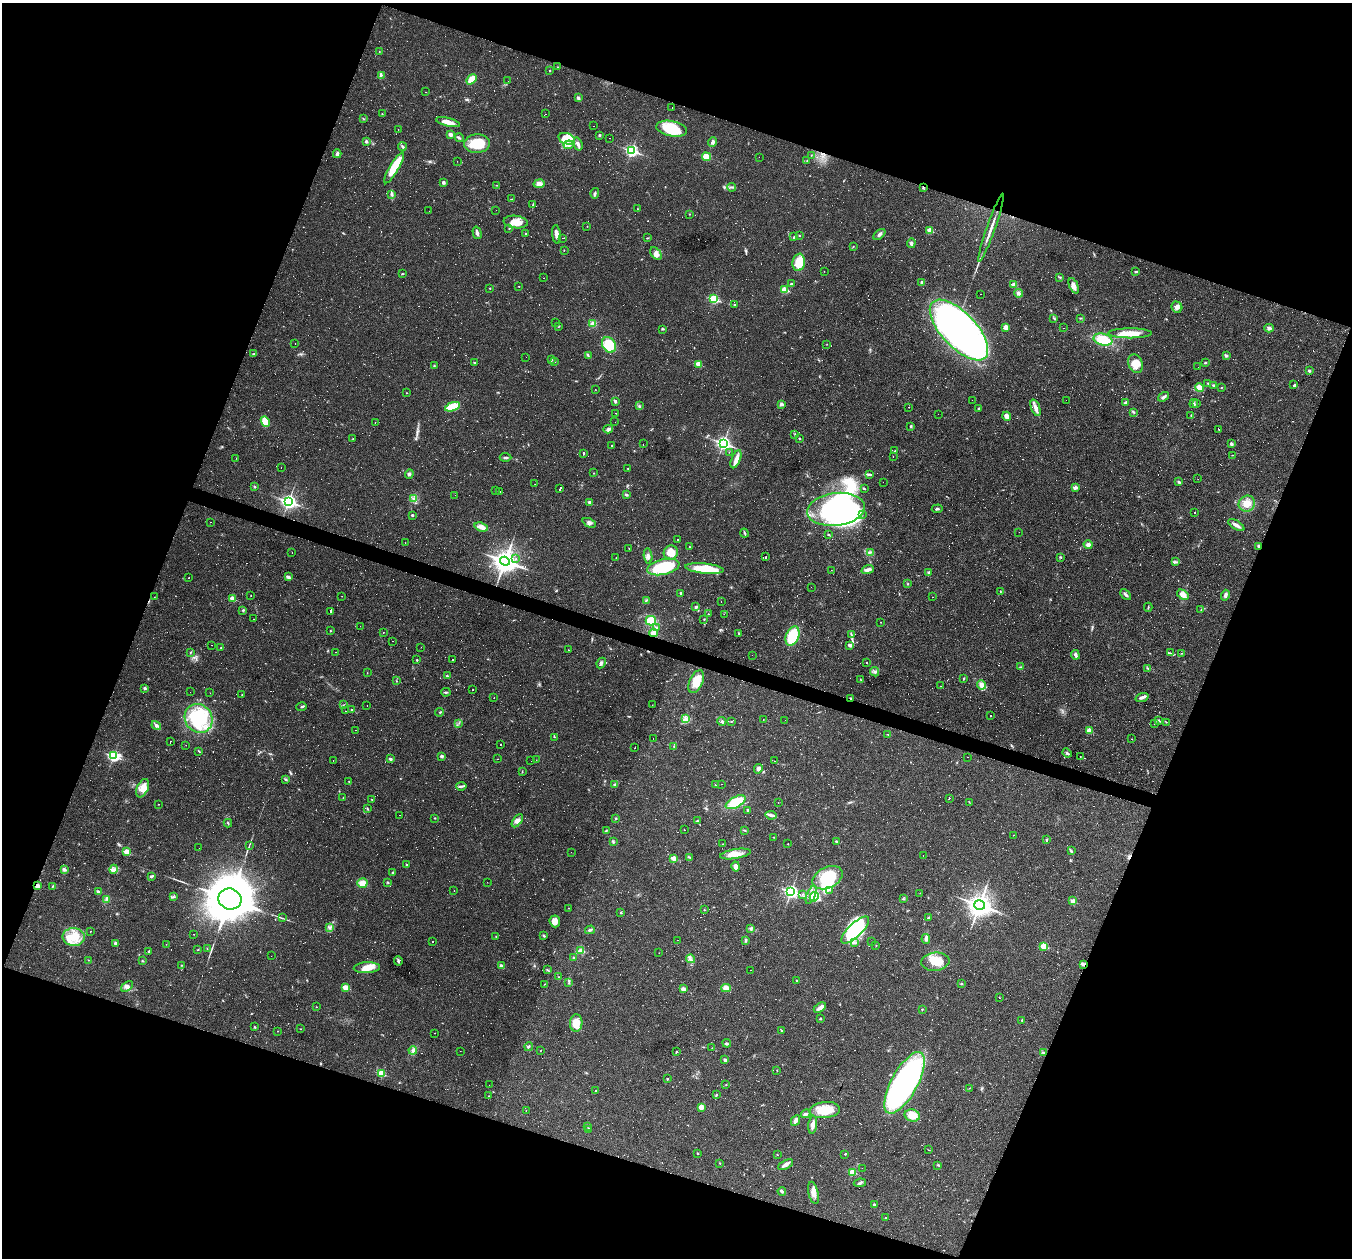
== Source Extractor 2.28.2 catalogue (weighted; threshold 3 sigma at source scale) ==
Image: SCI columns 1-5400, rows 262-5285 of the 5400 x 5416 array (HDU 1 of 3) = the unmasked area's bounding box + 8 px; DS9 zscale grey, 4 x 4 block average (1 PNG px = mean of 4 x 4 image px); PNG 1354 x 1260 px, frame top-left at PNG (2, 3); each listed source drawn as its Kron ellipse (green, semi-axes under 4 px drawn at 4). Shown black and unused: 40% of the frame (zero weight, under 2 of 3 exposures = <1% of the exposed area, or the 3 px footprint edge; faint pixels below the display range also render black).
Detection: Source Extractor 2.28.2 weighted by HDU 2 'WHT'. Background 0.0184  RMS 0.0042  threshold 0.0187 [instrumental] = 3 sigma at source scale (4.5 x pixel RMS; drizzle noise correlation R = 1.50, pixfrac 1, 0.05/0.05 arcsec/px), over >= 5 px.
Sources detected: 1479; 69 too faint to see at this stretch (4 x 4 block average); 7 inside a brighter object's white glare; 647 cosmic-ray / hot-pixel residue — neither listed nor drawn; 5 coinciding with a brighter row at this scale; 38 inside a brighter listed object's ellipse — not listed separately; of the other 713, all 500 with FLUX_AUTO >= 0.621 (the completeness limit of this list) listed and drawn (213 fainter detections not listed), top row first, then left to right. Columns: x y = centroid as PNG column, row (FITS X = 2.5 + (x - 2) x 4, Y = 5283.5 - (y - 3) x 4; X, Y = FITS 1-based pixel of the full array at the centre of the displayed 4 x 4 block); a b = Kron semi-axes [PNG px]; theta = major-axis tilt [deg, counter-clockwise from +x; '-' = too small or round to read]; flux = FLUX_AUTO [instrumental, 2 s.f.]
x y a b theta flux
379 51 2 2 - 0.93
558 67 2 2 - 1.1
550 70 2 2 - 1.3
381 75 3 3 - 3.6
471 79 6 3 51 29
508 81 2 2 - 0.86
425 92 2 2 - 3.2
578 98 3 3 - 5
672 107 2 2 - 2
382 114 2 2 - 1.3
545 114 2 2 - 0.7
363 118 2 2 - 1.1
448 122 12 3 -15 25
594 126 2 2 - 1.6
398 129 2 2 - 1.5
672 129 15 7 -11 96
450 134 3 2 - 10
599 135 3 2 - 2.8
459 138 4 2 - 3.3
609 138 2 2 - 0.64
567 139 8 5 -17 27
366 141 3 2 - 3.2
713 142 5 3 - 6.7
477 144 13 9 5 58
578 144 6 3 -73 8.4
569 145 5 4 - 8.7
402 147 4 2 - 3.9
632 151 3 2 - 420
337 154 4 3 - 5.9
811 155 2 2 - 1
706 157 4 3 - 32
759 157 2 2 - 1.1
807 160 2 2 - 1.3
457 161 2 2 - 1.4
394 168 18 4 59 62
443 182 3 2 - 5.7
539 184 6 4 11 15
497 185 2 2 - 0.74
732 187 4 2 - 2.9
923 187 3 2 - 2.6
595 193 5 2 - 3.8
392 194 3 3 - 3.9
512 199 2 2 - 1.1
533 205 4 2 - 2.4
637 209 2 2 - 0.73
496 210 2 2 - 1.6
429 211 2 2 - 0.86
689 214 2 2 - 1.9
516 222 12 6 -7 25
587 226 2 2 - 0.87
509 228 2 2 - 1.5
991 228 36 2 71 24
930 230 2 2 - 57
477 233 6 2 -75 9.3
525 233 2 2 - 1.3
556 234 9 3 -83 17
879 234 7 3 41 6.7
799 235 2 2 - 1.8
794 237 3 2 - 2.3
563 238 2 2 - 0.63
647 238 3 2 - 1.6
911 243 5 3 - 5.8
853 246 3 2 - 1.2
564 250 2 2 - 1
656 253 7 4 -53 11
799 262 9 6 80 49
824 271 2 2 - 0.74
1136 272 4 2 - 2.3
402 274 3 2 - 1.4
1060 277 2 2 - 1.3
544 278 2 2 - 14
922 282 4 3 - 5.9
791 284 2 2 - 2.1
1014 284 4 3 - 4.4
519 286 2 2 - 1.7
1074 286 8 4 -66 14
490 288 2 2 - 2.8
784 290 2 2 - 89
1018 293 4 3 - 5.9
981 294 2 2 - 1.1
714 299 2 2 - 200
735 305 3 2 - 1.9
1177 307 6 5 - 9.5
1054 318 3 2 - 1.9
1080 318 3 2 - 1.8
556 323 2 2 - 49
593 324 3 3 - 16
559 326 3 2 - 1.2
1006 327 4 3 - 14
1064 328 2 2 - 0.78
1269 328 5 4 - 6.4
662 329 2 2 - 1.3
959 330 38 17 -47 1300
1130 333 22 5 0 42
1103 339 9 6 -14 55
295 344 2 2 - 1.1
827 344 2 2 - 0.75
609 345 8 6 -60 66
253 354 3 2 - 2
588 356 3 2 - 1.8
1226 356 3 3 - 3.5
526 357 2 2 - 0.85
551 360 3 2 - 2.3
555 361 2 2 - 0.74
474 363 3 2 - 1.6
1205 363 2 2 - 2.6
698 364 2 2 - 59
1135 364 9 7 -71 32
434 365 2 2 - 1.6
1198 367 2 2 - 1.8
1309 371 2 2 - 11
1208 383 2 2 - 1.6
1214 385 3 2 - 5.3
1294 385 3 2 - 2.5
1222 387 2 2 - 1.4
1199 388 4 4 - 19
595 389 2 2 - 0.68
406 393 2 2 - 0.88
1164 397 6 3 35 6
972 400 2 2 - 0.64
1066 400 2 2 - 1.8
615 401 4 2 - 3.5
1126 403 3 3 - 8
1197 403 2 2 - 0.93
781 404 3 2 - 9.9
1194 404 4 2 - 3.2
640 406 4 2 - 1.9
452 407 8 3 20 73
909 407 2 2 - 3.3
979 408 3 2 - 3.7
1035 408 9 4 -71 12
1134 412 3 2 - 3.2
616 413 2 2 - 1
938 414 2 2 - 0.62
1191 415 2 2 - 1.2
1007 416 4 4 - 16
265 421 5 3 - 46
615 422 2 2 - 6.1
375 423 2 2 - 0.71
911 426 3 2 - 3.1
608 429 5 3 - 5.4
1219 429 2 2 - 100
795 435 2 2 - 1.1
799 438 2 2 - 1.9
353 439 3 2 - 1.2
723 443 3 2 - 710
643 444 2 2 - 8.8
1231 444 3 2 - 7
611 445 2 2 - 1.1
895 451 2 2 - 0.95
729 452 2 2 - 0.65
584 453 3 2 - 120
1232 455 2 2 - 1.1
505 457 6 2 -2 3.7
893 457 2 2 - 1.5
236 458 2 2 - 1.4
736 459 9 4 68 16
281 468 2 2 - 0.88
628 468 2 2 - 0.81
594 473 2 2 - 1.9
409 474 5 3 - 4.4
870 474 4 2 - 3
1198 479 2 2 - 0.67
883 482 2 2 - 2.3
1179 482 4 3 - 3.4
535 484 2 2 - 0.82
255 486 2 2 - 3.8
864 488 3 2 - 1.9
1075 488 4 3 - 7.9
560 489 4 2 - 170
496 491 2 2 - 0.81
499 492 2 2 - 43
455 495 2 2 - 1.1
627 495 2 2 - 1.6
414 499 2 2 - 1.9
288 501 3 3 - 780
589 502 2 2 - 14
1247 504 8 8 - 28
836 509 29 16 7 460
937 509 6 2 4 3.8
1195 512 2 2 - 56
862 514 2 2 - 0.67
412 515 2 2 - 8.2
211 522 2 2 - 0.86
589 523 7 3 -24 6.9
1236 525 9 3 -32 11
481 527 7 3 -19 17
1019 532 2 2 - 0.71
744 533 4 2 - 3.3
828 534 3 2 - 1.6
677 539 2 2 - 0.89
405 543 2 2 - 3.4
1088 545 4 4 - 7.9
1259 546 3 2 - 9.8
689 547 2 2 - 1.1
629 548 2 2 - 0.84
292 552 2 2 - 1.8
870 552 4 2 - 2.8
671 553 7 7 - 28
648 556 7 3 -84 7.8
766 557 2 2 - 170
1060 557 3 2 - 2
516 558 2 2 - 0.71
616 558 2 2 - 1.3
505 561 5 4 - 2000
1175 562 3 2 - 2.5
663 567 16 7 13 120
705 569 19 5 -6 69
831 570 2 2 - 2.1
868 570 6 3 17 9.1
929 572 2 2 - 10
288 577 4 3 - 6.2
189 578 2 2 - 5.3
908 584 2 2 - 1.6
811 587 2 2 - 0.64
1000 592 2 2 - 1.3
681 593 2 2 - 6.7
1126 594 6 2 -45 5.5
1183 595 6 4 -33 17
1225 595 5 3 - 8.4
251 596 2 2 - 0.72
342 596 2 2 - 1.5
154 597 2 2 - 0.89
933 597 2 2 - 1.7
232 598 2 2 - 48
646 600 3 2 - 1.7
721 601 2 2 - 0.67
696 607 3 2 - 4.2
1148 607 4 2 - 1.7
243 610 3 2 - 2.9
1201 610 2 2 - 0.92
330 611 3 2 - 83
708 614 2 2 - 1.3
724 614 2 2 - 1.9
253 619 2 2 - 1.3
704 619 3 2 - 1.4
651 621 5 5 - 72
880 622 2 2 - 0.66
360 626 2 2 - 0.97
656 627 4 2 - 3.5
330 631 2 2 - 2.4
383 632 2 2 - 0.84
654 633 4 4 - 18
739 633 3 2 - 1.4
851 634 2 2 - 1.2
793 636 10 6 67 98
393 641 2 2 - 5.5
211 645 2 2 - 0.69
850 645 3 2 - 6.7
421 647 2 2 - 0.68
221 648 2 2 - 1.3
568 650 2 2 - 0.64
336 652 2 2 - 1.7
190 653 2 2 - 1.6
1170 653 3 2 - 2.8
1182 653 3 2 - 1.1
752 655 2 2 - 2.3
1075 655 5 3 - 6.9
417 660 2 2 - 4.9
453 660 2 2 - 22
866 662 2 2 - 5.5
601 663 5 2 - 4.4
1020 667 3 2 - 1.9
1147 668 2 2 - 1.6
875 672 5 3 - 5.6
367 673 2 2 - 0.66
447 676 3 2 - 2.7
964 678 2 2 - 2.5
860 679 2 2 - 0.84
396 681 2 2 - 1.1
696 682 12 6 64 45
982 685 5 4 - 15
941 686 2 2 - 0.93
145 688 3 2 - 4.6
473 690 2 2 - 11
190 692 2 2 - 3.8
446 692 5 2 - 3.4
210 693 2 2 - 1.5
242 695 2 2 - 0.95
1142 697 7 3 20 9.1
494 698 2 2 - 0.87
851 698 3 2 - 2.6
343 705 2 2 - 0.69
652 705 2 2 - 0.82
367 706 2 2 - 1.1
301 707 5 2 - 3
352 710 2 2 - 6.6
345 711 2 2 - 2.3
440 712 4 2 - 2.8
991 716 2 2 - 1.1
199 718 15 13 -54 150
685 719 4 3 - 6.5
763 720 2 2 - 0.8
785 720 2 2 - 1.2
1158 720 2 2 - 2.1
722 721 4 3 - 4.2
731 722 2 2 - 1.2
1166 722 2 2 - 1.1
459 723 2 2 - 1.5
1154 723 2 2 - 0.94
156 725 5 4 - 7.1
356 730 2 2 - 0.71
1089 731 2 2 - 56
888 734 3 2 - 1.6
554 737 3 2 - 1.2
653 739 2 2 - 7.6
1132 739 2 2 - 1.6
170 741 2 2 - 1.6
186 745 2 2 - 1.8
500 745 2 2 - 52
674 747 3 2 - 1.9
635 748 2 2 - 2.7
199 751 4 2 - 1.8
1067 753 5 2 - 3.7
114 756 3 2 - 340
441 756 3 2 - 6.1
1080 756 2 2 - 0.81
967 757 2 2 - 0.68
390 759 2 2 - 9.4
498 759 2 2 - 6.6
333 760 2 2 - 0.93
536 760 2 2 - 0.97
531 761 2 2 - 0.97
775 761 2 2 - 0.62
758 769 5 4 - 7.7
522 772 2 2 - 1.5
285 779 3 2 - 2
349 781 2 2 - 1.3
615 784 3 2 - 2.5
721 784 2 2 - 4
715 785 2 2 - 0.86
461 786 5 2 - 4.3
143 788 10 5 66 21
343 798 2 2 - 0.8
949 798 2 2 - 72
372 800 3 2 - 1.6
736 802 11 5 28 80
969 802 2 2 - 0.93
778 803 2 2 - 2.7
159 804 2 2 - 0.65
367 808 3 2 - 1.4
748 810 3 2 - 3.7
400 815 2 2 - 0.93
771 815 6 3 -8 7.6
435 818 2 2 - 1.6
616 818 2 2 - 2
517 821 7 4 53 11
697 821 3 2 - 1.6
228 823 4 2 - 1.9
684 830 2 2 - 6.7
745 830 3 2 - 1.6
606 831 3 2 - 1.9
1013 835 2 2 - 1.6
774 837 2 2 - 0.79
1047 840 3 2 - 2.2
836 841 4 2 - 2.4
613 842 3 2 - 2.6
723 844 2 2 - 0.62
788 844 2 2 - 1.7
249 845 3 2 - 1.1
199 848 2 2 - 0.73
1071 851 4 2 - 3.3
126 852 2 2 - 73
571 852 2 2 - 2.4
735 854 15 5 9 23
923 855 2 2 - 0.64
689 857 4 2 - 2.6
673 858 2 2 - 42
406 864 2 2 - 1.6
736 867 5 4 - 8.8
64 869 4 3 - 5.1
114 869 4 3 - 7.4
393 872 2 2 - 1.4
151 876 4 2 - 4.5
828 878 16 10 27 100
388 882 2 2 - 1.6
487 882 2 2 - 0.73
362 883 5 5 - 22
38 886 4 3 - 11
53 886 3 2 - 1.9
454 890 2 2 - 0.72
830 890 2 2 - 0.87
98 891 4 2 - 3.3
791 892 3 2 - 580
920 893 2 2 - 0.78
803 894 2 2 - 1.1
811 895 10 3 67 9.9
173 897 3 2 - 1.3
814 897 5 3 - 7.9
107 899 3 2 - 2.5
230 899 11 10 - 10000
903 899 3 2 - 2.5
1073 901 2 2 - 32
979 905 5 5 - 1900
568 908 2 2 - 0.67
704 910 2 2 - 1
621 913 2 2 - 1.8
928 917 2 2 - 1.1
282 918 2 2 - 1.1
555 921 6 5 - 16
330 928 2 2 - 1.1
751 929 4 3 - 4.1
590 930 5 2 - 5.3
855 930 18 7 44 220
90 931 2 2 - 0.84
194 934 2 2 - 1.1
496 936 2 2 - 1.5
544 936 3 2 - 3.5
74 937 11 9 -5 44
926 939 5 4 - 6.6
677 940 2 2 - 15
746 940 4 2 - 3.3
872 941 2 2 - 0.92
433 942 2 2 - 0.76
854 942 2 2 - 1.2
115 943 3 2 - 5.1
166 944 2 2 - 0.62
876 946 2 2 - 0.94
1044 946 2 2 - 80
207 948 2 2 - 0.65
198 950 2 2 - 1.3
149 951 2 2 - 4.7
580 951 3 2 - 8.6
659 953 2 2 - 4.6
271 956 2 2 - 0.73
574 958 2 2 - 1.8
690 959 4 2 - 4.9
88 960 2 2 - 0.66
142 961 3 2 - 1.3
398 961 5 2 - 3.1
935 962 14 9 6 49
1083 964 4 3 - 4.5
181 965 3 2 - 1.1
501 966 4 3 - 8.6
367 968 13 5 3 28
547 970 4 2 - 2
750 970 2 2 - 1.4
559 977 3 2 - 2.4
797 981 2 2 - 7.4
569 983 3 2 - 1.4
544 984 2 2 - 1.2
961 984 2 2 - 2.2
127 986 7 4 37 8.8
345 987 2 2 - 50
726 988 5 3 - 18
683 989 3 2 - 16
999 998 2 2 - 0.81
316 1007 2 2 - 1.6
820 1008 7 3 33 8.4
922 1009 2 2 - 1.3
820 1018 2 2 - 2.4
1022 1020 2 2 - 1.5
576 1023 8 6 86 30
255 1027 2 2 - 2.1
300 1029 2 2 - 0.83
781 1030 3 2 - 1.5
278 1031 2 2 - 0.73
435 1033 2 2 - 0.94
727 1043 4 2 - 3
529 1047 4 2 - 2.6
712 1048 2 2 - 0.63
413 1050 4 3 - 5.2
541 1050 2 2 - 0.82
460 1051 2 2 - 0.7
676 1052 2 2 - 2.5
1043 1053 3 2 - 3.1
725 1060 3 2 - 5.1
777 1070 2 2 - 1.1
381 1073 2 2 - 92
667 1079 3 2 - 2.1
904 1083 34 13 61 680
726 1084 2 2 - 1.1
489 1085 2 2 - 0.66
969 1088 2 2 - 0.72
595 1090 2 2 - 1.5
716 1095 3 2 - 1.9
489 1096 2 2 - 0.69
701 1107 3 3 - 14
526 1110 2 2 - 1.9
825 1110 15 8 5 56
806 1114 5 2 - 5.5
912 1115 8 6 -15 29
795 1121 5 3 - 12
813 1125 9 3 83 13
587 1126 2 2 - 0.91
589 1129 2 2 - 8.6
929 1150 3 2 - 0.98
697 1153 2 2 - 3.4
845 1154 2 2 - 1.2
777 1155 2 2 - 0.95
720 1163 2 2 - 1.1
785 1165 8 3 28 12
938 1165 2 2 - 1.6
862 1168 2 2 - 0.86
852 1172 2 2 - 75
860 1183 6 2 10 4.1
782 1191 4 2 - 5.6
813 1193 11 5 -78 22
874 1205 3 2 - 4.3
886 1218 2 2 - 2.9
Overlapping masked pixels (flux is a lower limit): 5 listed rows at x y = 923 187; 1259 546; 851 698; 38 886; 1083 964
Diffuse or blended objects may show on this block-average render without a row.